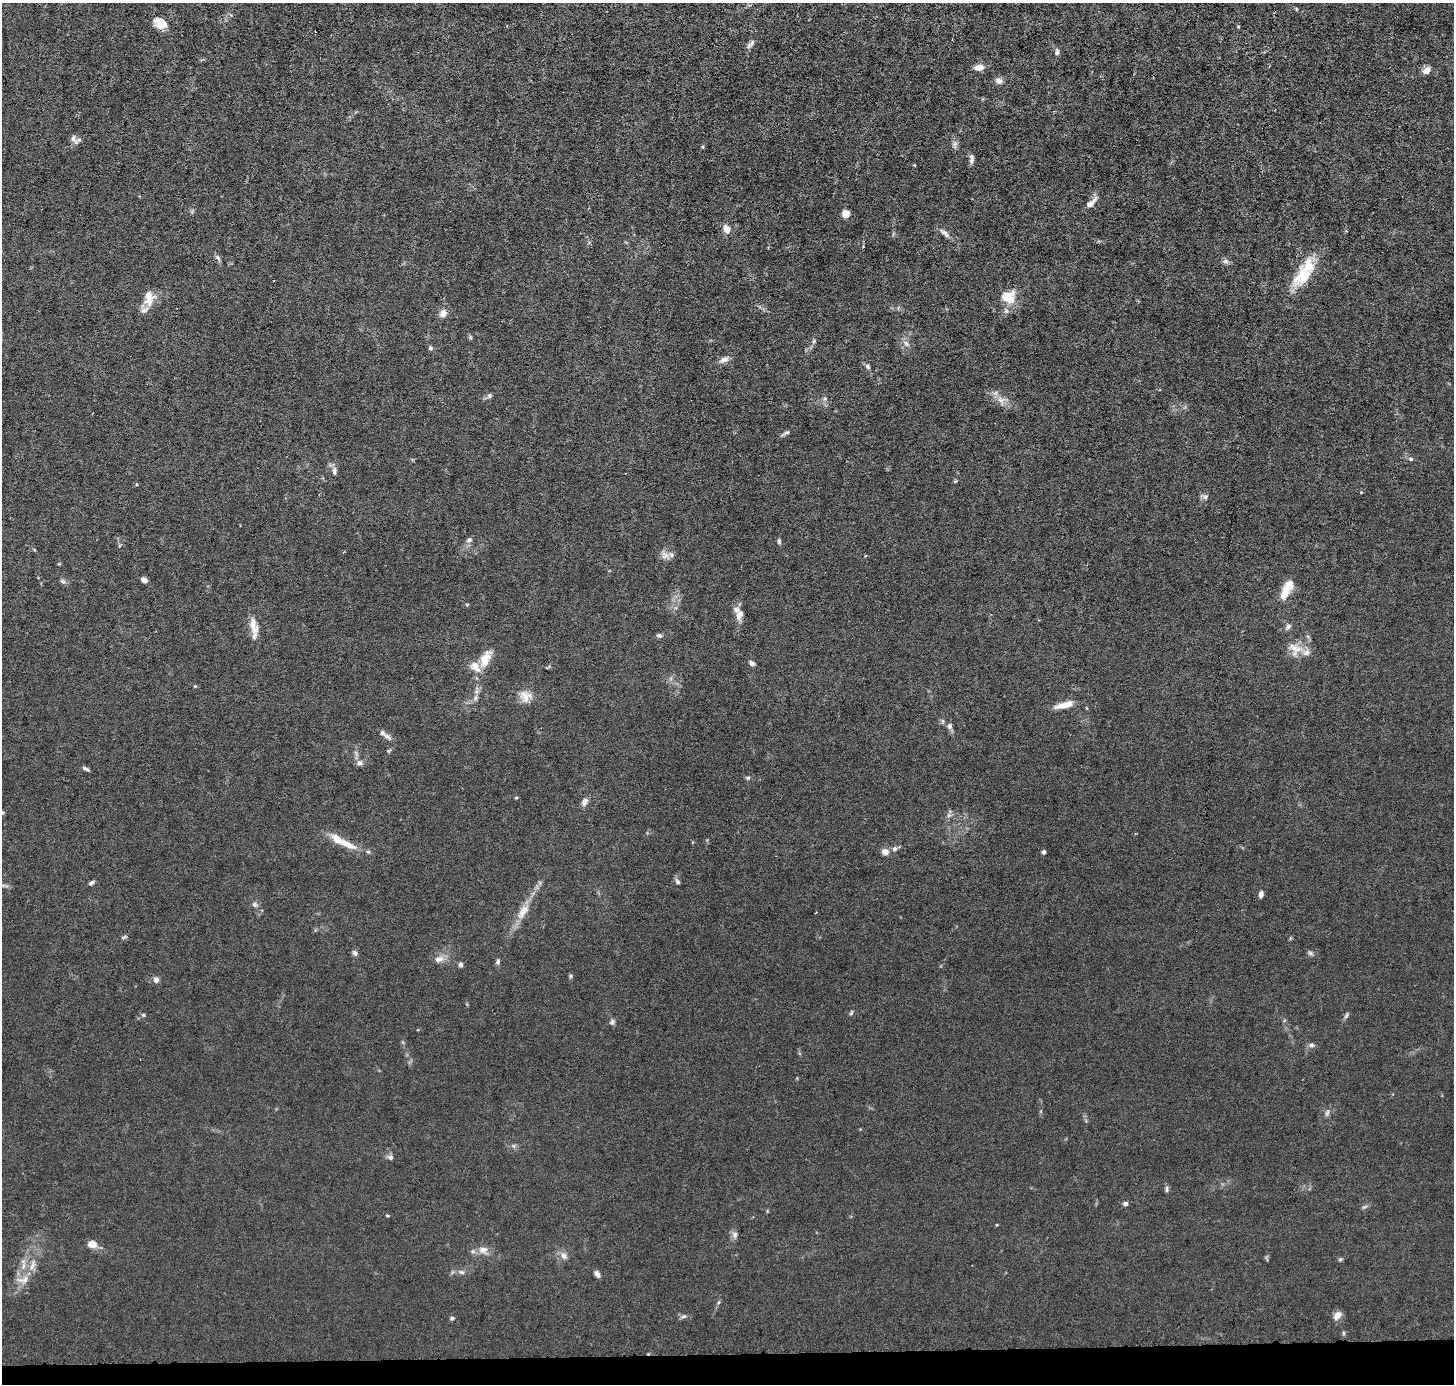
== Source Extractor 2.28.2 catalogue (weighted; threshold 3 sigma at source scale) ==
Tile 8 of 3 x 3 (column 2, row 3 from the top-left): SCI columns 1452-2903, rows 138-1519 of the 4354 x 4384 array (HDU 1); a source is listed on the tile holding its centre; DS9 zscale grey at full resolution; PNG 1456 x 1386 px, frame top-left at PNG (2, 3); no overlay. Shown black and unused: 2% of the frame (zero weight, under 3 of 6 exposures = <1% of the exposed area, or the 3 px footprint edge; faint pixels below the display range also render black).
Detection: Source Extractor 2.28.2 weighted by HDU 2 'WHT'; one run over the whole footprint, this tile lists its part. Background 0.0122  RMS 0.0027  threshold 0.0111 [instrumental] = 3 sigma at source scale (4.09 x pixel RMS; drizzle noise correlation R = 1.36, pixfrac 0.8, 0.05/0.05 arcsec/px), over >= 5 px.
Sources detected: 105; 1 too faint to see at this stretch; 1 cosmic-ray / hot-pixel residue — not listed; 10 inside a brighter listed object's ellipse — not listed separately; the other 93 listed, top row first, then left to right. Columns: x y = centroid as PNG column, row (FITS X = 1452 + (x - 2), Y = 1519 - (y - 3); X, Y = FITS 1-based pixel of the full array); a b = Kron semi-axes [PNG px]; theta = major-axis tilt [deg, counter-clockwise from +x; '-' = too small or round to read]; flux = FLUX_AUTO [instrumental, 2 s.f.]
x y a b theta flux
162 24 15 13 5 2.7
751 44 15 5 46 0.81
1057 52 9 5 79 0.61
979 67 10 6 5 2.1
1427 70 10 8 50 1.2
999 81 9 7 -17 1.1
73 139 13 7 -58 1.1
971 159 13 6 89 0.88
1090 204 15 6 39 1.5
845 214 8 7 - 2
726 229 13 9 -57 1.5
945 233 17 6 -41 1.2
218 257 7 6 - 0.6
1225 261 8 6 0 0.65
1304 276 33 21 49 8
1008 297 19 16 -3 4.5
149 298 20 12 85 3.6
443 313 9 8 - 1.6
470 337 6 4 -71 0.33
906 344 10 6 -45 0.95
430 348 5 5 - 0.51
724 359 13 7 19 1.2
868 367 7 5 -49 0.56
489 396 7 6 - 0.55
1000 400 10 7 -40 1.5
786 432 10 5 22 0.58
1411 459 6 4 -15 0.45
334 471 11 6 -85 0.83
1205 497 7 6 - 0.59
469 540 8 6 28 0.67
779 541 7 4 90 0.46
665 555 11 10 - 1.4
144 580 7 5 -31 0.86
63 581 8 5 -37 0.59
1287 588 19 10 58 4
736 610 11 8 -36 1.1
254 625 24 9 -78 2.9
1288 626 8 5 49 0.61
659 635 7 5 -3 0.59
1293 647 18 10 -44 2.6
485 659 25 11 67 3.7
751 663 8 6 -32 0.66
525 696 19 11 -66 2.4
1064 705 22 7 15 2.7
950 726 8 6 -80 0.74
382 733 14 6 -42 1.1
360 763 8 8 - 0.79
85 768 8 4 -27 0.56
748 778 5 4 - 0.35
516 798 5 3 - 0.22
584 802 10 7 58 1.2
2 812 5 5 - 0.35
347 844 33 9 -26 3.8
895 849 7 7 - 0.68
885 852 8 7 - 1.4
1044 852 5 4 - 0.56
678 882 7 5 -46 0.51
91 883 7 4 29 0.61
1261 894 7 5 77 0.89
254 904 6 5 - 0.52
523 911 24 10 53 3.3
816 912 3 2 - 0.15
355 953 8 5 -45 0.65
1310 953 7 5 -46 0.49
439 959 12 8 15 1.6
498 961 7 5 77 0.48
460 965 6 6 - 0.52
571 976 6 4 89 0.33
156 980 7 6 - 1
851 1013 7 3 55 0.31
143 1015 5 4 - 0.32
1347 1015 9 5 57 0.48
612 1022 8 6 45 0.64
1311 1045 7 6 - 0.64
1327 1113 9 5 64 0.56
390 1157 7 6 - 0.74
1166 1189 9 4 86 0.5
1125 1204 4 4 - 1.1
387 1215 5 3 - 0.21
997 1225 4 3 - 0.17
735 1235 9 7 -71 0.85
92 1244 10 8 -8 2.1
483 1250 13 9 3 1.7
564 1256 11 8 -49 1.1
1340 1260 5 5 - 0.33
32 1265 18 6 73 1.8
462 1272 8 5 -15 0.63
597 1274 8 5 -63 0.94
719 1302 6 3 70 0.32
684 1316 8 5 18 0.56
1337 1316 11 8 44 1.5
452 1318 5 5 - 0.42
1344 1333 6 4 -90 0.32
Isophote crosses this tile's border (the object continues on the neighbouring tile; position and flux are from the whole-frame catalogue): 1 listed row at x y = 2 812